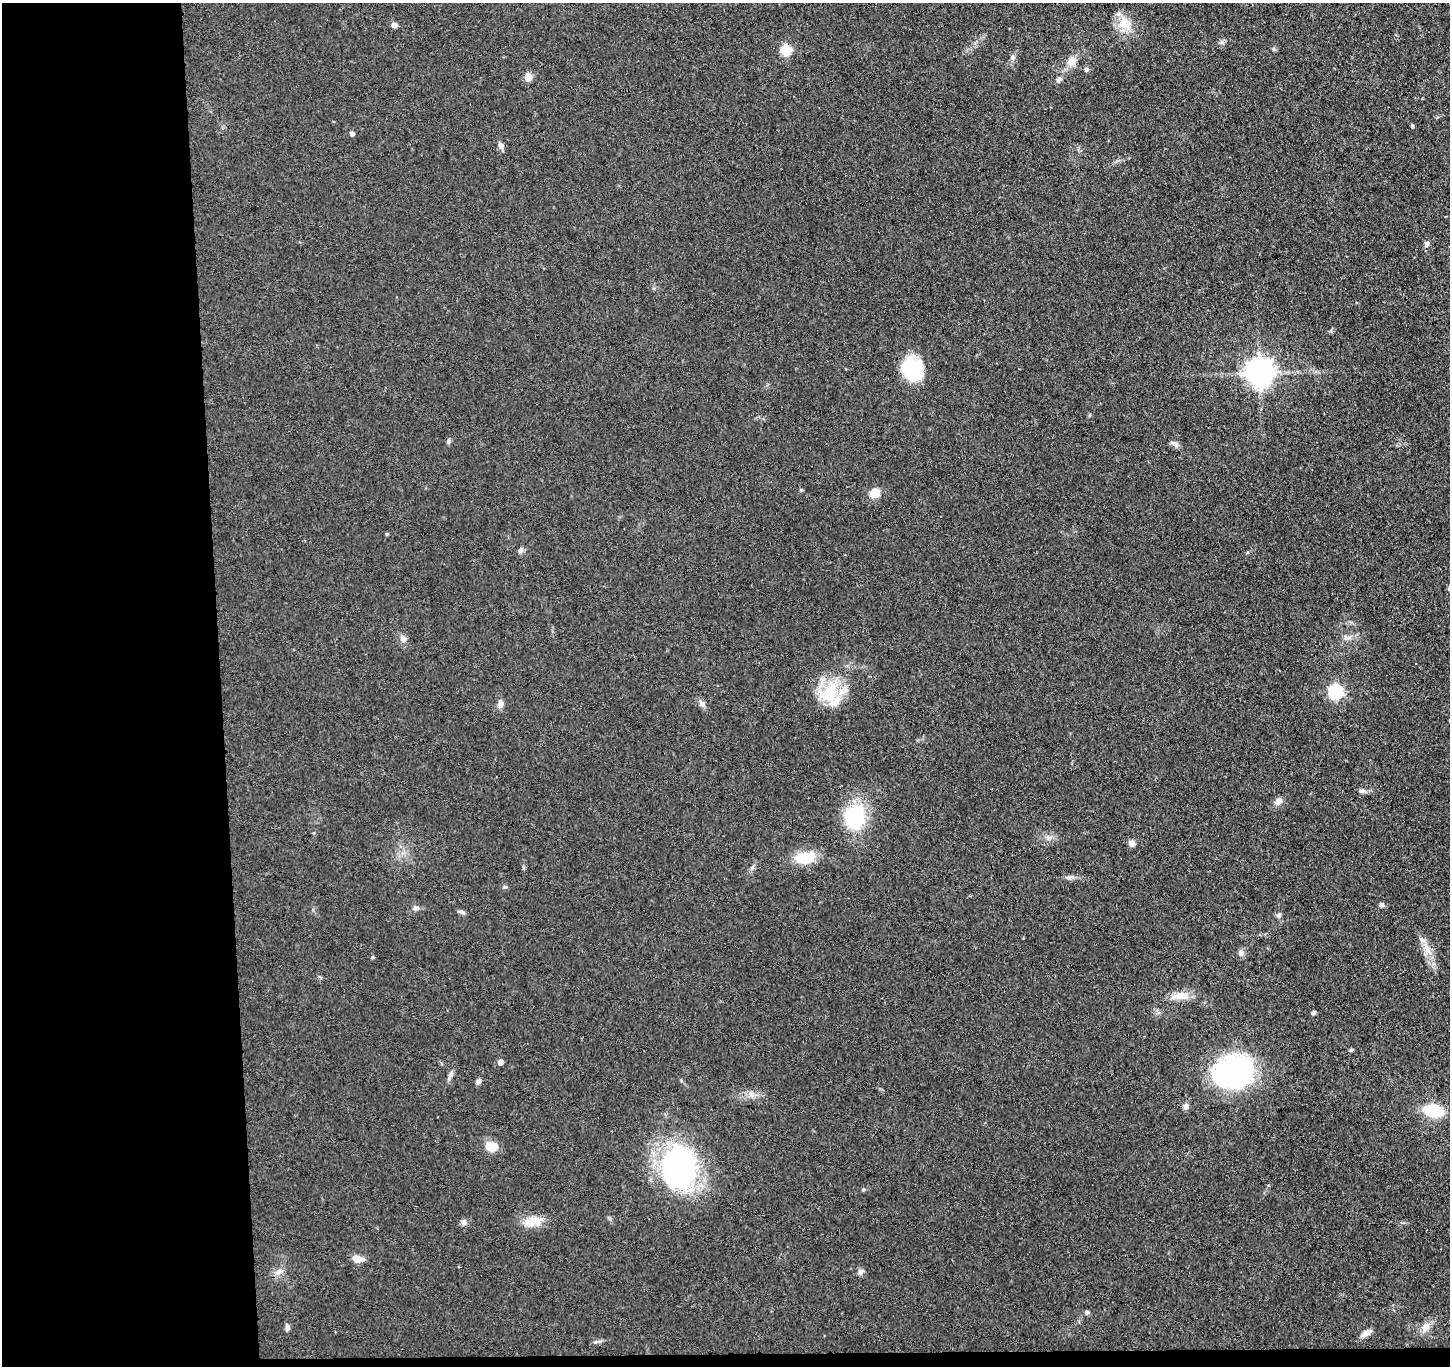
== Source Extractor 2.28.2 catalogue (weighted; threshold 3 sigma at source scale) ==
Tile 7 of 3 x 3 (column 1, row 3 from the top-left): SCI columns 57-1504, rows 129-1492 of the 4456 x 4379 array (HDU 1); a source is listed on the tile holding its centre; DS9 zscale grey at full resolution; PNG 1452 x 1368 px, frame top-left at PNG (2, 3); no overlay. Shown black and unused: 16% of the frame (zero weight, under 3 of 4 exposures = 5% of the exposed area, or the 3 px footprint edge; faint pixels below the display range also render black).
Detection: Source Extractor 2.28.2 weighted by HDU 2 'WHT'; one run over the whole footprint, this tile lists its part. Background 0.0696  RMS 0.0068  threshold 0.0307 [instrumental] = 3 sigma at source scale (4.5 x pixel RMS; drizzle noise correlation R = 1.50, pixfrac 1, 0.05/0.05 arcsec/px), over >= 5 px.
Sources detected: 65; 1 inside a brighter object's white glare — not listed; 1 inside a brighter listed object's ellipse — not listed separately; the other 63 listed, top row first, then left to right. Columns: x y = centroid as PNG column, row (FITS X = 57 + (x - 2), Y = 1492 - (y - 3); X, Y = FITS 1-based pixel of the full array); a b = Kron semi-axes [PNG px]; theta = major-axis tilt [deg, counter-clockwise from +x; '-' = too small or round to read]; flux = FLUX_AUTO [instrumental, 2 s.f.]
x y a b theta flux
1125 24 23 16 -52 14
394 25 7 6 - 3
1221 42 7 4 -18 1.3
1274 49 6 4 -70 0.93
785 50 6 6 - 38
1012 57 8 6 -87 2.1
1072 61 13 11 46 6.5
1086 69 5 5 - 2.3
528 77 5 5 - 16
1059 79 9 6 39 2.1
1412 126 5 4 - 0.86
352 134 4 4 - 2.8
501 145 9 6 -55 2.9
1427 244 7 7 - 2
912 369 24 22 -58 36
1259 372 9 9 - 890
448 441 7 5 83 1.3
1174 444 12 6 -33 2.7
801 490 5 4 - 0.84
875 493 10 9 - 10
387 534 4 3 - 0.88
521 550 8 6 55 2
1449 588 7 5 90 1.3
403 639 10 7 -63 3.4
1335 691 6 6 - 130
830 693 35 25 52 32
702 703 10 7 -65 2.9
500 704 10 7 90 3.7
1361 791 10 6 -5 2.1
1278 801 9 7 36 4.4
854 818 31 27 -80 42
1049 837 9 4 9 2.3
1132 843 8 7 - 3.2
804 858 26 13 11 20
505 887 6 4 -17 0.95
1381 905 7 6 - 1.7
416 908 8 5 0 2
462 912 10 5 -21 1.8
1279 915 7 5 17 1.5
1427 948 15 9 -79 7.2
1241 953 8 7 - 2.7
1180 996 24 10 4 9.1
1313 1012 5 4 - 1.5
1351 1050 5 5 - 0.95
500 1062 5 4 - 5.3
1233 1072 29 23 9 180
450 1075 14 5 68 2.6
478 1082 7 6 - 1.9
751 1094 12 6 -12 3.7
1186 1106 8 7 - 2.4
1433 1110 16 9 -10 36
491 1146 13 10 -17 11
679 1167 39 29 87 180
863 1190 6 4 1 0.86
533 1221 26 12 11 12
464 1222 8 7 - 2.3
357 1259 10 7 -12 7.5
279 1272 14 7 18 4
861 1272 8 7 - 2.3
1086 1312 5 5 - 1.5
287 1327 9 5 89 2.3
1425 1327 14 10 53 5.6
1366 1333 13 6 31 4.2
Isophote crosses this tile's border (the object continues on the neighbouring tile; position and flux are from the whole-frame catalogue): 1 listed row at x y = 1449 588